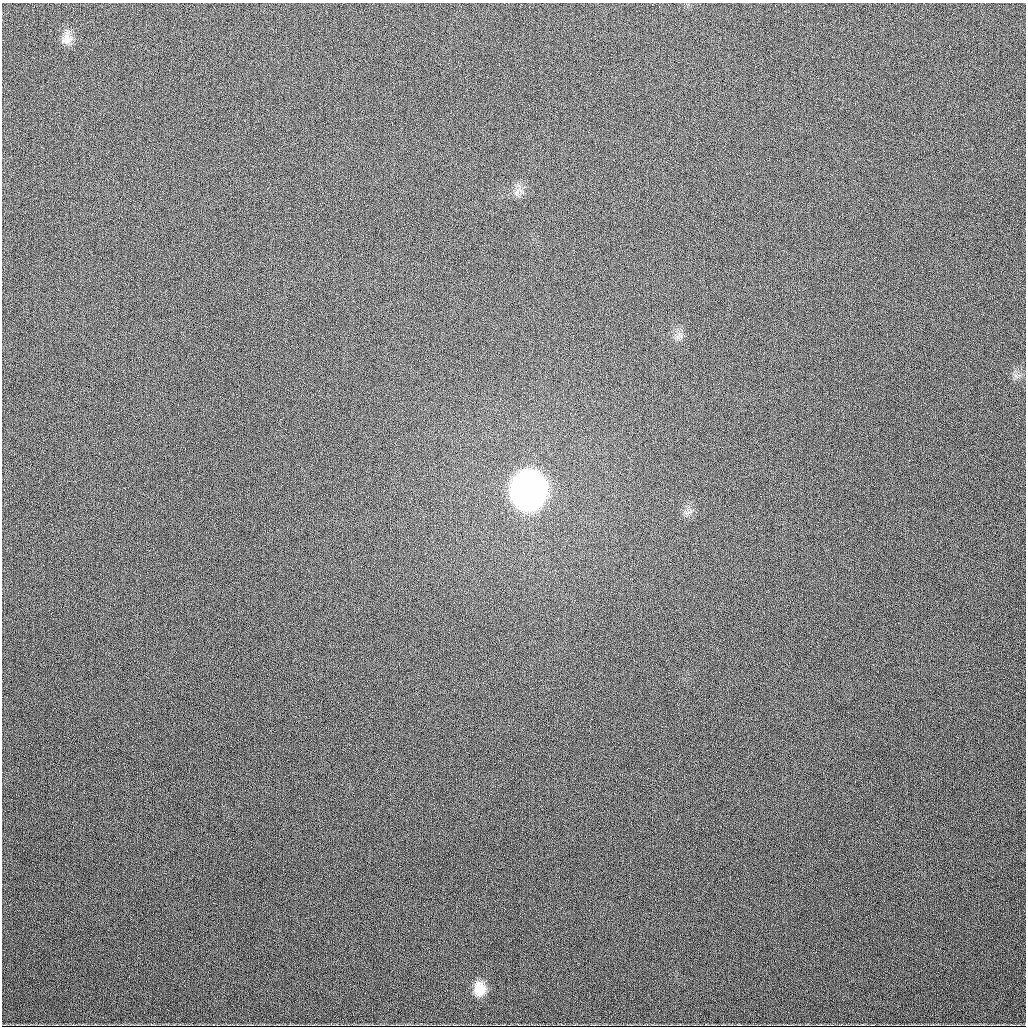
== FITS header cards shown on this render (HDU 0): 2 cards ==
NAXIS1  =                 1024
NAXIS2  =                 1024

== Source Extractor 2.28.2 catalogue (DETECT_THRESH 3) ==
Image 1024 x 1024 px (HDU 0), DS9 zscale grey, 1 PNG px = 1 image px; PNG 1028 x 1028 px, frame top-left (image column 1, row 1024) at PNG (2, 3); no overlay
Background 421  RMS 15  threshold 44.7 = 3 sigma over >= 5 px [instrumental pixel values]
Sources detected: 5; all 5 listed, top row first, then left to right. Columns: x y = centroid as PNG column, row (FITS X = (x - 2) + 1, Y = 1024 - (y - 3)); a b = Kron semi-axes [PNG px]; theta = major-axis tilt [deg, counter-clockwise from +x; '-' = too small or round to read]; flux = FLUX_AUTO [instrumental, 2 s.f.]
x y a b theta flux
67 38 18 11 85 9.8e+03
518 191 16 8 52 7.6e+03
528 491 21 18 82 1.5e+06
688 512 13 4 10 3.3e+03
479 989 16 13 88 1.7e+04